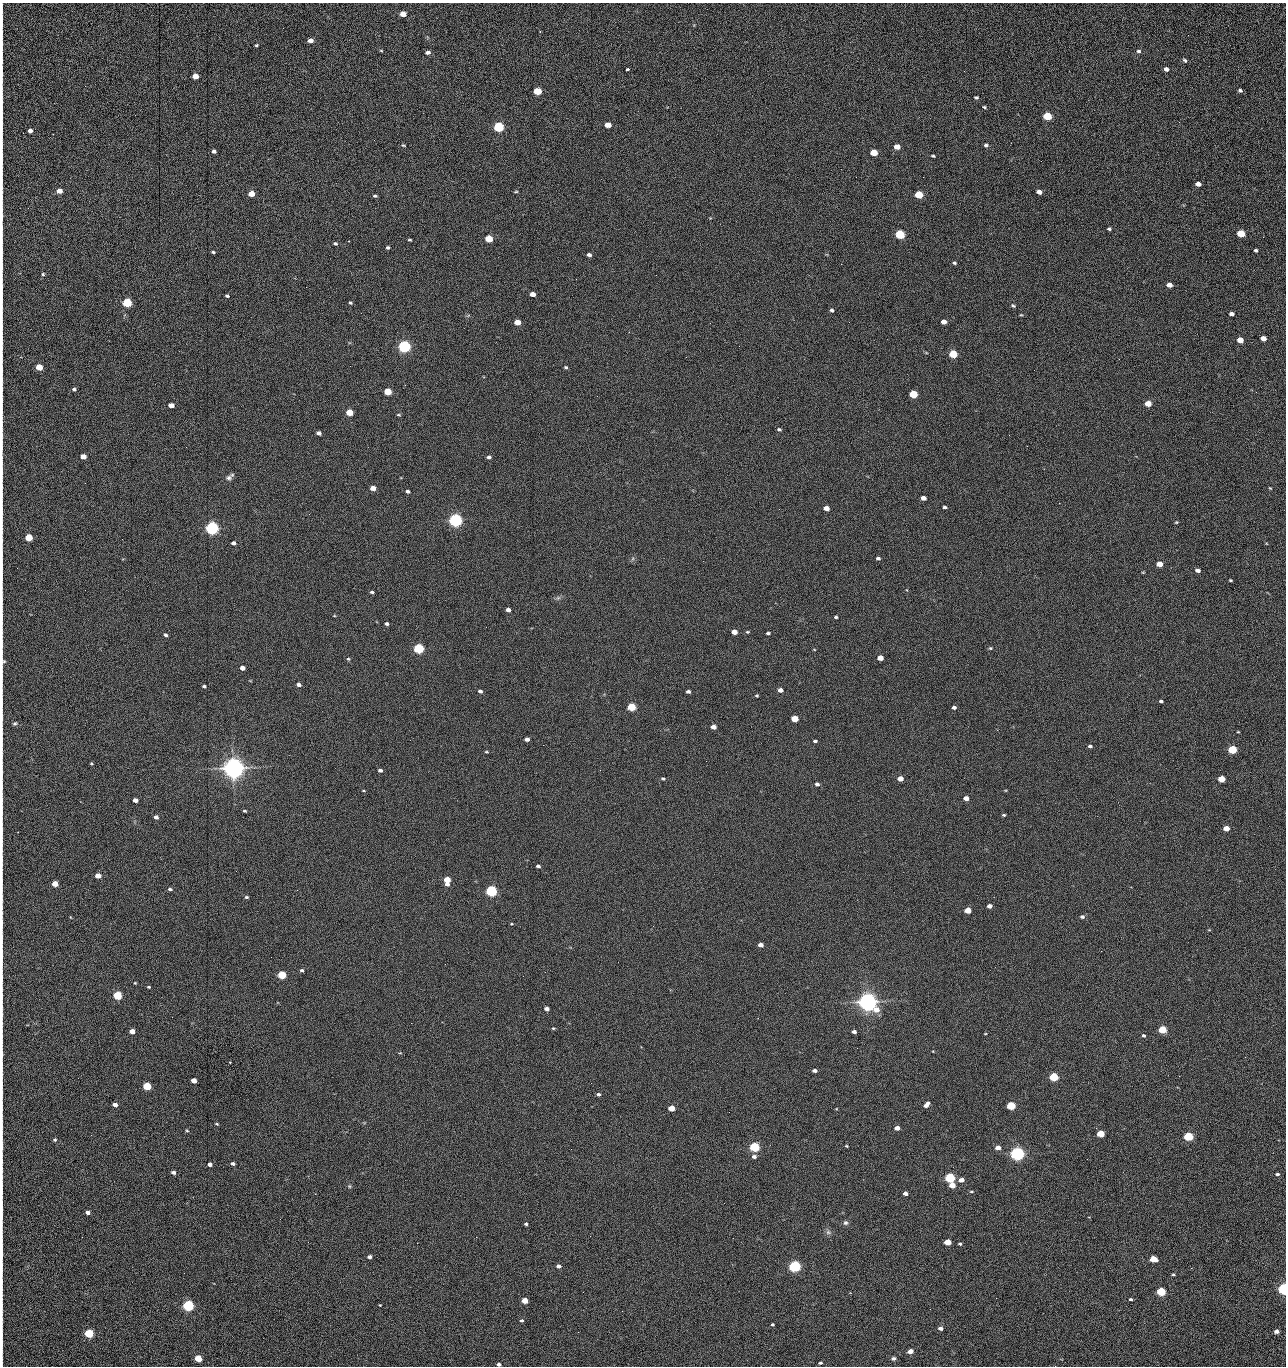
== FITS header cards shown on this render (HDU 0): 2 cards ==
NAXIS1  =                 1284 /fastest changing axis
NAXIS2  =                 1364 /next to fastest changing axis

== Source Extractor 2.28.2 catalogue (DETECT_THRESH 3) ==
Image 1284 x 1364 px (HDU 0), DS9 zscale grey, 1 PNG px = 1 image px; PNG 1288 x 1368 px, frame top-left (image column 1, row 1364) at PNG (2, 3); no overlay
Background 148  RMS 15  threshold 44.6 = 3 sigma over >= 5 px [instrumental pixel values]
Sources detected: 288; all 288 listed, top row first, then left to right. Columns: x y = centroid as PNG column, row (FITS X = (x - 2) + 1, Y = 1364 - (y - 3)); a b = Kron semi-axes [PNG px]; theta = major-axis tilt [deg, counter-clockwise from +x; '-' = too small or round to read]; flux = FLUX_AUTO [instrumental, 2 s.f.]
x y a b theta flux
403 14 5 4 - 1.3e+04
2 35 20 2 90 4.2e+03
1188 35 2 2 - 8.4e+02
310 40 5 4 - 5.5e+03
256 45 3 3 - 1.2e+03
381 51 5 3 - 9.5e+02
1139 51 6 5 - 2.1e+03
428 52 5 4 - 3.0e+03
1185 60 6 4 -47 1.8e+03
2 61 11 2 90 2.2e+03
627 69 4 3 - 3.5e+03
1166 69 5 4 - 4.4e+03
2 74 10 2 -86 1.9e+03
195 76 5 4 - 1.4e+04
1240 90 5 4 - 2.2e+03
538 91 5 4 - 4.3e+04
976 97 4 3 - 1.5e+03
984 107 5 3 - 1.2e+03
2 113 12 2 90 2.4e+03
1047 116 5 4 - 6.2e+04
1179 122 3 2 - 8.0e+02
608 125 5 4 - 1.5e+04
499 127 5 5 - 1.6e+05
30 131 4 4 - 4.9e+03
403 145 5 3 - 9.8e+02
986 145 5 4 - 2.1e+03
897 147 5 4 - 1.2e+04
214 151 4 4 - 2.6e+03
874 153 5 4 - 2.8e+04
933 156 4 3 - 1.3e+03
2 157 18 2 90 3.2e+03
1041 161 2 2 - 1.1e+03
856 177 2 2 - 1.4e+03
923 177 2 2 - 2.0e+04
1198 184 5 4 - 6.5e+03
59 191 5 4 - 1.0e+04
516 192 5 3 - 9.6e+02
1039 192 5 4 - 5.8e+03
251 194 5 4 - 2.0e+04
919 195 5 4 - 5.3e+04
375 196 4 3 - 1.3e+03
2 216 16 3 89 3.3e+03
1109 229 5 4 - 1.5e+03
900 234 5 4 - 1.1e+05
1241 234 5 4 - 4.4e+04
1263 237 2 2 - 6.5e+02
489 239 5 4 - 4.1e+04
410 240 4 3 - 1.2e+03
349 241 2 2 - 6.2e+02
335 243 4 3 - 1.7e+03
388 248 4 4 - 1.8e+03
1256 250 4 3 - 1.9e+03
2 252 16 2 90 2.8e+03
213 252 4 3 - 1.3e+03
589 255 4 4 - 3.0e+03
954 263 5 4 - 1.6e+03
841 264 2 2 - 1.9e+04
2 267 14 2 90 2.3e+03
43 274 4 4 - 1.3e+03
656 275 2 2 - 4.4e+02
1169 285 5 4 - 8.0e+03
306 287 2 2 - 4.1e+02
2 294 10 2 90 2.0e+03
532 294 5 4 - 9.5e+03
227 296 4 3 - 1.6e+03
127 303 5 4 - 1.0e+05
350 303 4 4 - 1.4e+03
1013 306 6 4 -36 1.6e+03
832 310 4 3 - 2.0e+03
1232 314 4 4 - 3.9e+03
1021 315 5 3 - 9.5e+02
517 322 5 4 - 1.6e+04
849 322 2 2 - 5.3e+02
944 322 5 4 - 7.7e+03
710 323 2 2 - 2.5e+03
2 326 10 2 90 1.6e+03
1263 338 5 4 - 1.1e+04
1240 340 5 4 - 1.7e+04
404 346 5 5 - 3.0e+05
953 354 5 4 - 5.9e+04
350 366 2 2 - 1.6e+03
39 367 5 4 - 2.6e+04
566 367 4 4 - 1.5e+03
2 370 17 2 90 3.1e+03
74 389 5 4 - 1.9e+03
388 392 5 4 - 3.7e+04
1256 392 3 2 - 1.0e+03
913 394 5 4 - 6.1e+04
2 399 15 2 90 2.6e+03
1148 404 5 4 - 2.0e+04
171 405 5 4 - 8.7e+03
349 412 5 4 - 3.0e+04
399 415 5 3 - 1.1e+03
779 429 5 4 - 1.6e+03
318 433 4 4 - 3.9e+03
1009 435 2 2 - 2.4e+03
2 436 12 2 90 1.7e+03
186 447 2 2 - 2.0e+03
83 456 5 4 - 1.2e+04
489 457 5 4 - 2.5e+03
2 471 14 2 90 2.4e+03
229 478 9 7 20 3.6e+03
85 483 2 2 - 6.5e+02
373 488 5 4 - 1.0e+04
1270 488 5 3 - 8.8e+02
408 491 4 3 - 2.4e+03
923 498 5 4 - 6.0e+03
944 507 4 3 - 1.9e+03
826 508 5 4 - 9.2e+03
2 512 16 2 90 2.8e+03
455 520 5 5 - 5.1e+05
1176 522 4 4 - 1.0e+03
212 528 5 5 - 5.3e+05
29 537 5 4 - 4.2e+04
234 543 4 4 - 3.9e+03
878 558 5 4 - 2.0e+03
1159 564 5 4 - 1.4e+04
2 567 12 2 90 1.9e+03
1198 570 5 4 - 4.1e+03
1143 572 5 3 - 8.5e+02
1230 580 3 2 - 1.1e+03
372 592 4 3 - 1.9e+03
558 598 6 5 - 2.0e+03
508 610 4 4 - 4.3e+03
334 616 5 3 - 7.5e+02
836 617 4 3 - 1.5e+03
387 624 4 3 - 2.2e+03
734 632 5 4 - 1.1e+04
747 632 5 3 - 1.2e+03
768 633 4 3 - 1.8e+03
165 635 4 4 - 1.9e+03
2 644 15 2 90 2.2e+03
990 648 5 4 - 1.3e+03
419 649 5 4 - 1.6e+05
880 658 5 4 - 1.4e+04
348 659 5 4 - 1.1e+03
3 661 7 5 -83 1.9e+03
242 668 4 4 - 7.3e+03
299 685 4 4 - 4.2e+03
204 686 4 3 - 1.9e+03
780 690 4 4 - 6.3e+03
480 691 4 4 - 2.5e+03
688 691 4 3 - 2.6e+03
757 696 4 3 - 1.2e+03
1161 701 4 3 - 1.6e+03
631 707 5 4 - 6.6e+04
954 707 4 3 - 2.6e+03
2 717 13 2 90 2.4e+03
795 719 5 4 - 2.8e+04
15 723 6 5 - 1.6e+03
713 727 5 4 - 7.9e+03
1238 732 4 3 - 7.8e+02
527 739 4 4 - 4.6e+03
815 741 4 3 - 1.8e+03
543 745 2 2 - 2.2e+03
1090 746 5 4 - 2.0e+03
1232 749 5 4 - 7.8e+04
486 752 4 2 - 1.0e+03
706 761 2 2 - 1.5e+03
91 763 4 3 - 9.8e+02
234 768 7 6 - 1.4e+06
380 770 5 4 - 2.5e+03
900 778 5 4 - 1.1e+04
663 779 4 3 - 1.3e+03
1221 779 5 4 - 2.6e+04
817 784 4 4 - 3.0e+03
2 785 15 2 90 2.5e+03
363 791 5 3 - 8.4e+02
966 798 5 4 - 8.2e+03
135 800 4 4 - 6.7e+03
245 811 4 3 - 1.1e+03
1004 815 4 3 - 1.2e+03
156 817 4 4 - 4.0e+03
1226 828 5 4 - 1.5e+04
2 843 13 2 90 2.1e+03
538 866 4 3 - 2.0e+03
98 876 5 4 - 1.3e+04
447 880 6 5 - 2.8e+04
55 884 5 4 - 1.6e+04
170 889 6 4 -8 1.9e+03
491 891 5 4 - 2.4e+05
246 897 5 4 - 1.6e+03
989 906 4 4 - 5.9e+03
968 910 5 4 - 2.0e+04
70 917 5 3 - 6.6e+02
1082 917 6 4 -11 2.3e+03
2 923 16 2 90 3.0e+03
511 924 4 3 - 8.3e+02
761 945 4 4 - 6.2e+03
302 970 4 4 - 1.9e+03
282 975 5 4 - 6.3e+04
523 976 2 2 - 1.3e+03
2 978 14 2 90 2.4e+03
135 983 4 3 - 8.6e+02
148 987 3 2 - 1.0e+03
117 995 5 4 - 7.7e+04
868 1002 7 6 - 1.2e+06
2 1008 13 2 90 2.1e+03
547 1009 4 4 - 4.6e+03
411 1023 2 2 - 3.5e+03
553 1028 5 4 - 1.1e+03
1162 1030 5 4 - 5.0e+04
132 1031 4 4 - 1.1e+04
854 1032 4 3 - 3.7e+03
985 1034 4 3 - 6.9e+02
1143 1035 4 3 - 1.1e+04
857 1048 2 2 - 9.2e+02
2 1054 9 3 -90 1.7e+03
1245 1057 3 2 - 1.4e+03
814 1070 4 3 - 3.4e+03
1179 1076 2 2 - 1.9e+03
1054 1077 5 4 - 9.1e+04
194 1081 4 4 - 1.1e+04
147 1086 5 4 - 6.6e+04
598 1094 4 4 - 2.1e+03
926 1104 7 4 49 4.9e+03
115 1105 4 3 - 5.3e+03
2 1106 18 2 90 3.0e+03
1011 1106 5 4 - 7.5e+04
671 1108 5 4 - 2.1e+04
729 1112 2 2 - 5.4e+02
217 1124 3 2 - 1.0e+03
2 1125 16 2 90 2.6e+03
897 1128 5 4 - 7.3e+03
187 1130 5 4 - 1.0e+03
1101 1134 5 4 - 3.3e+04
91 1135 3 2 - 1.8e+03
1188 1136 5 4 - 1.0e+05
55 1140 4 4 - 1.5e+03
2 1145 16 2 90 2.7e+03
846 1146 3 2 - 9.1e+02
754 1147 5 4 - 1.5e+05
998 1148 5 4 - 8.0e+03
571 1149 2 2 - 6.6e+02
1017 1154 5 5 - 6.1e+05
754 1156 6 5 - 3.2e+03
1087 1159 2 2 - 1.2e+03
2 1161 10 2 90 1.6e+03
233 1163 4 3 - 2.4e+03
209 1164 4 3 - 4.5e+03
173 1172 4 3 - 3.4e+03
1277 1174 5 3 - 1.7e+03
950 1178 5 4 - 1.5e+05
961 1180 5 4 - 6.6e+03
2 1184 6 2 90 9.2e+02
952 1185 5 4 - 1.7e+04
349 1186 5 5 - 1.3e+03
971 1191 6 3 0 1.0e+03
905 1193 4 4 - 4.6e+03
2 1209 13 2 90 2.3e+03
88 1212 4 3 - 4.4e+03
280 1219 3 2 - 1.5e+03
845 1223 6 6 - 2.4e+03
526 1224 3 3 - 1.4e+03
828 1232 6 6 - 2.7e+03
476 1237 2 2 - 6.0e+03
308 1242 3 2 - 1.2e+03
948 1242 5 4 - 1.9e+04
417 1243 2 2 - 3.6e+03
960 1244 4 3 - 1.4e+03
2 1250 25 2 90 4.4e+03
369 1257 4 3 - 3.1e+03
1153 1259 5 4 - 2.8e+04
558 1266 4 4 - 3.3e+03
795 1266 5 4 - 3.1e+05
1173 1274 4 3 - 1.3e+03
2 1289 16 2 90 2.3e+03
1284 1289 4 4 - 3.1e+05
1161 1291 5 4 - 8.0e+04
996 1298 2 2 - 1.9e+03
1131 1299 4 3 - 1.6e+03
525 1301 5 4 - 1.8e+04
188 1305 5 4 - 2.4e+05
380 1305 3 3 - 7.8e+02
622 1311 2 2 - 5.6e+02
521 1320 4 4 - 1.6e+03
772 1324 3 3 - 1.3e+03
940 1328 4 3 - 3.9e+03
1276 1331 4 4 - 5.3e+03
578 1332 2 2 - 2.6e+03
89 1333 5 4 - 9.4e+04
2 1344 15 2 90 2.7e+03
910 1351 5 4 - 7.1e+03
198 1358 5 4 - 3.1e+04
893 1358 5 5 - 2.0e+03
820 1363 4 3 - 1.5e+03
499 1364 4 3 - 2.8e+03
1055 1366 3 2 - 1.4e+03
At the frame edge (FLAGS 8, measured only in part): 37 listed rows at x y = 2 35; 2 61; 2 74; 2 113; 2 157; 2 216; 2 252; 2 267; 2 294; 2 326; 2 370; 2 399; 2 436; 2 471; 2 512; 2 567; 2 644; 3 661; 2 717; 2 785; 2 843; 2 923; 2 978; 2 1008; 2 1054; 2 1106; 2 1125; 2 1145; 2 1161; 2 1184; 2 1209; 2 1250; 2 1289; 1284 1289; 2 1344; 499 1364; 1055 1366

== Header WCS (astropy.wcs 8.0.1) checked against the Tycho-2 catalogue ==
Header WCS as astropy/WCSLIB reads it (CRVAL/CRPIX/CD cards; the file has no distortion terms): RA---TAN/DEC--TAN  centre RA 15:41:40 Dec +51:59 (235.42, +51.99 deg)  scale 1.26 arcsec/px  FOV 26.9' x 28.5'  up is +92 deg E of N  parity flipped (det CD > 0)
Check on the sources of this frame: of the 60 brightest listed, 11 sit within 2.0 arcsec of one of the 11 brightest Tycho-2 stars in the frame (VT <= 12.29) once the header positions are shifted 0.32 arcsec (0.17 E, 0.27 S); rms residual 1.06 arcsec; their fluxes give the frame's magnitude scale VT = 25.23 - 2.5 log10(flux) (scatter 0.20 mag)
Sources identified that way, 11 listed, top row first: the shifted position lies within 2.0 arcsec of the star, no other Tycho-2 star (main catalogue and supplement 1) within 4.0 arcsec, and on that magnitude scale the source's flux lands within +1.5 / -3 mag of the star's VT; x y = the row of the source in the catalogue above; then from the Tycho-2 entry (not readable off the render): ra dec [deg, ICRS J2000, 3 dp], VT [Tycho-2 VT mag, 2 dp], TYC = Tycho-2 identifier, HIP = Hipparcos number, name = IAU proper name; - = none
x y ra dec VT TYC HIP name
404 346 235.614 +52.064 11.61 3489-1132-1 - -
455 520 235.514 +52.049 11.19 3489-1407-1 - -
212 528 235.515 +52.133 11.12 3489-1380-1 - -
234 768 235.378 +52.130 9.31 3489-1322-1 76850 -
491 891 235.303 +52.042 11.52 3489-958-1 - -
868 1002 235.232 +51.912 9.59 3489-824-1 - -
1017 1154 235.143 +51.862 10.97 3489-1016-1 - -
950 1178 235.131 +51.886 12.29 3489-908-1 - -
795 1266 235.084 +51.941 11.45 3489-1346-1 - -
1284 1289 235.062 +51.771 11.53 3489-1453-1 - -
188 1305 235.075 +52.152 11.74 3489-912-1 - -